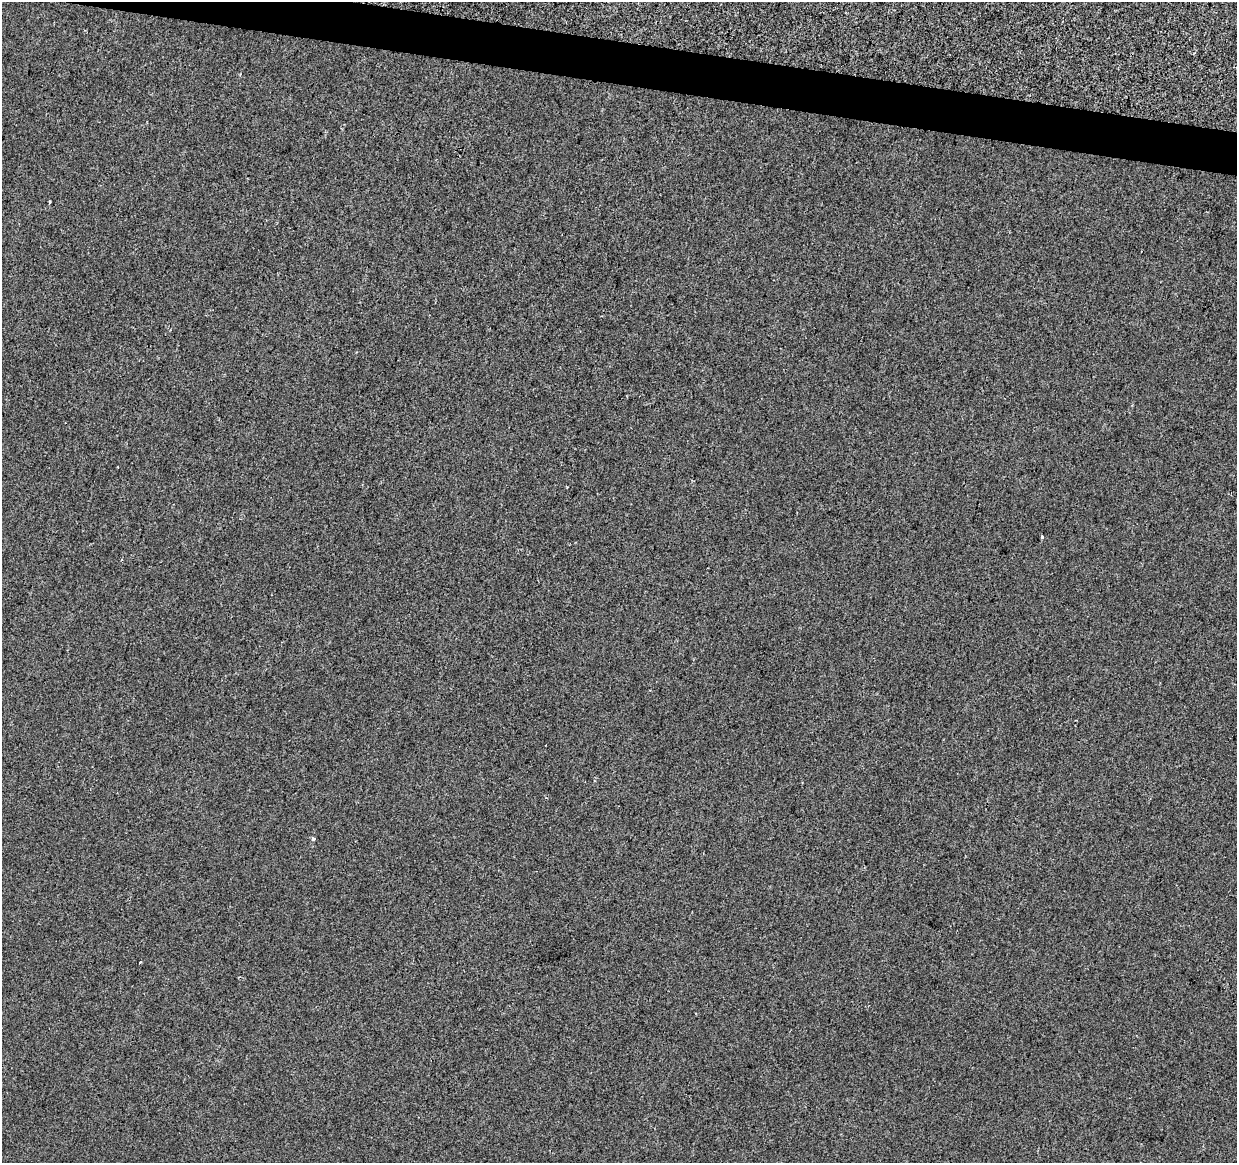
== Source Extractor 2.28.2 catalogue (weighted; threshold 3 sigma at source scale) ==
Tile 11 of 4 x 4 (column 3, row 3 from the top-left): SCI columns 2479-3713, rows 1388-2548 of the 4957 x 5153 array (HDU 1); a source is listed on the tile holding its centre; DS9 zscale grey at full resolution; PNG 1239 x 1165 px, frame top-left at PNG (2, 2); no overlay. Shown black and unused: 3% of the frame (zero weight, under 2 of 3 exposures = <1% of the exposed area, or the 3 px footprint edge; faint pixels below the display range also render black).
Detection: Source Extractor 2.28.2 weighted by HDU 2 'WHT'; one run over the whole footprint, this tile lists its part. Background -4.70e-04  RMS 0.0049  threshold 0.0219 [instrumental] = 3 sigma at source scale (4.5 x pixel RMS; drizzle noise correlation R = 1.50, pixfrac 1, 0.0396/0.0396 arcsec/px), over >= 5 px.
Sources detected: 4; all 4 listed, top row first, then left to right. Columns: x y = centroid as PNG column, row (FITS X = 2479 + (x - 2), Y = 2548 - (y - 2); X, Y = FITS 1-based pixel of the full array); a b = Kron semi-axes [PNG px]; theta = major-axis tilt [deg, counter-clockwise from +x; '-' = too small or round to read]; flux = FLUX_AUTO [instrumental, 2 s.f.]
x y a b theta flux
49 202 4 2 - 0.51
1042 537 3 3 - 2.1
313 839 4 3 - 4
140 962 3 2 - 0.61